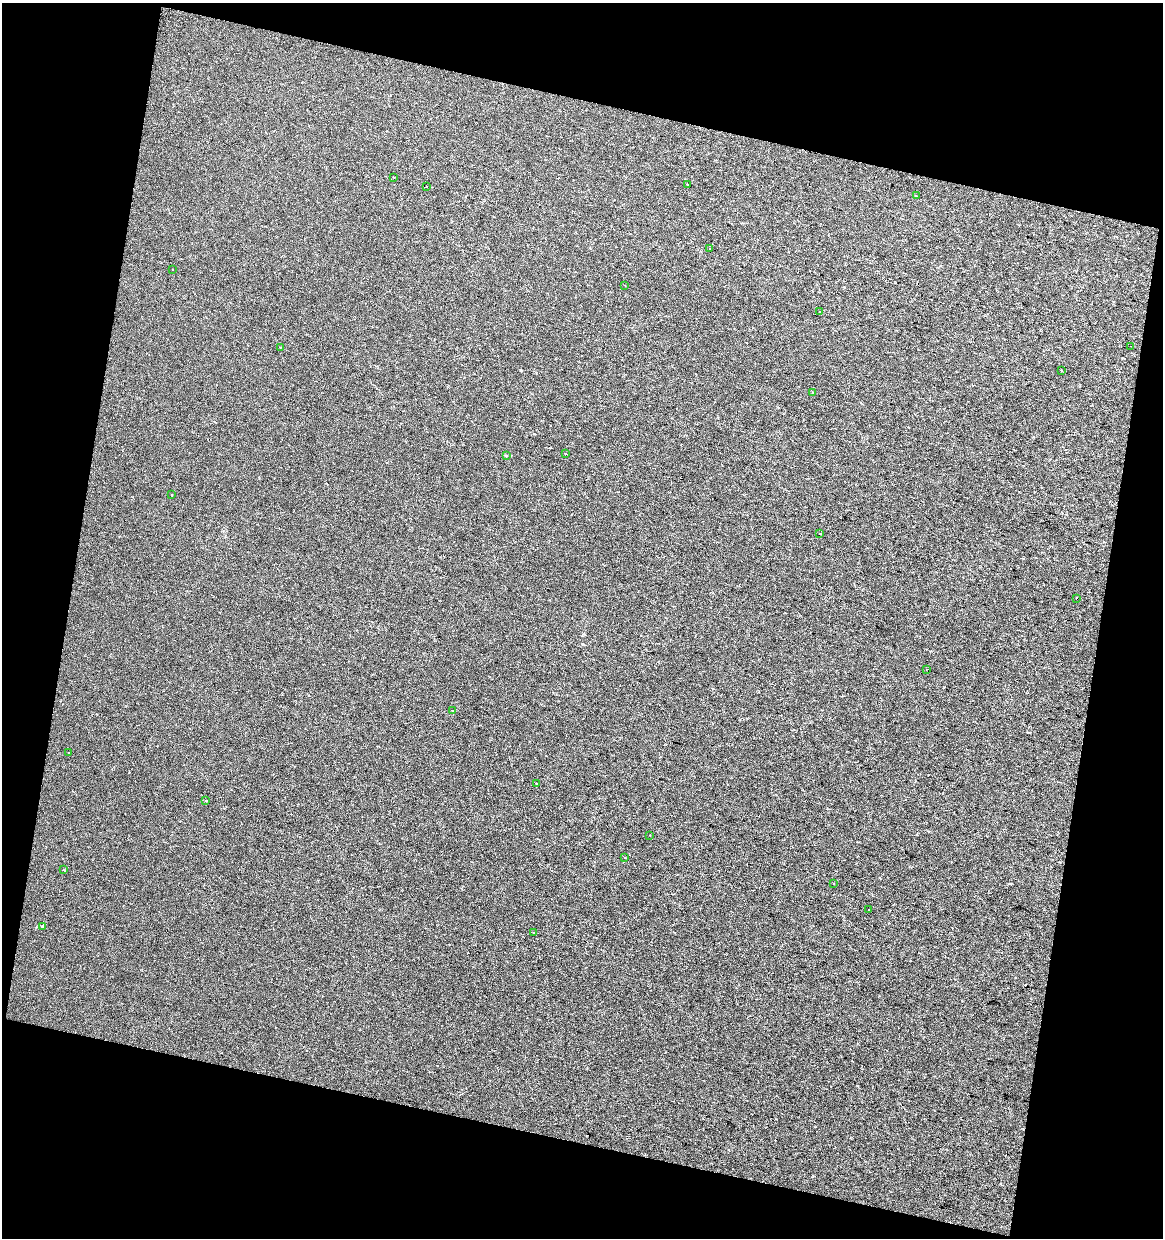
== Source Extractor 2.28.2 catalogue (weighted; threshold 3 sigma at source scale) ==
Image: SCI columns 113-2433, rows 1-2471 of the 2561 x 2471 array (HDU 1 of 3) = the unmasked area's bounding box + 8 px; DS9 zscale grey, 2 x 2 block average (1 PNG px = mean of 2 x 2 image px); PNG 1165 x 1240 px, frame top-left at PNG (2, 3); each listed source drawn as its Kron ellipse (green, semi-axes under 4 px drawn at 4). Shown black and unused: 27% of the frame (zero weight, under 2 of 3 exposures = <1% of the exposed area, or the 3 px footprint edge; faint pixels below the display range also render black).
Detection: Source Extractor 2.28.2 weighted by HDU 2 'WHT'. Background -1.28e-04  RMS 0.0041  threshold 0.0183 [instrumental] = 3 sigma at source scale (4.5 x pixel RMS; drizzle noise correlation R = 1.50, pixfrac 1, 0.0396/0.0396 arcsec/px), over >= 5 px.
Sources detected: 33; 4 cosmic-ray / hot-pixel residue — neither listed nor drawn; the other 29 listed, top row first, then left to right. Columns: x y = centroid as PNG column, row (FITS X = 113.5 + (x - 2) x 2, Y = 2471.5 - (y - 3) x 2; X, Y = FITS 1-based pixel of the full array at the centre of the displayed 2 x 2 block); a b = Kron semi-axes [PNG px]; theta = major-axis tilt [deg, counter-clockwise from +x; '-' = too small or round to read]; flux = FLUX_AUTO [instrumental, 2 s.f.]
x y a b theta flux
394 177 2 2 - 0.54
687 184 2 2 - 2.5
426 187 2 2 - 2.3
916 196 2 2 - 0.74
709 249 2 2 - 1.2
172 269 2 2 - 0.54
624 285 2 2 - 0.62
819 312 2 2 - 1.1
1131 346 2 2 - 0.35
280 347 2 2 - 0.44
1061 370 2 2 - 1.5
812 393 2 2 - 0.37
566 454 2 2 - 0.5
506 456 2 2 - 1.7
172 495 2 2 - 1.6
819 534 2 2 - 0.9
1076 598 2 2 - 0.55
926 669 2 2 - 0.29
453 710 2 2 - 5.4
69 753 2 2 - 0.85
536 783 2 2 - 1.4
206 801 2 2 - 0.67
650 835 2 2 - 0.47
625 857 2 2 - 0.65
63 870 2 2 - 0.67
834 884 2 2 - 1.3
869 910 2 2 - 3
43 926 3 2 - 1.1
533 933 2 2 - 1.2
Diffuse or blended objects may show on this block-average render without a row.